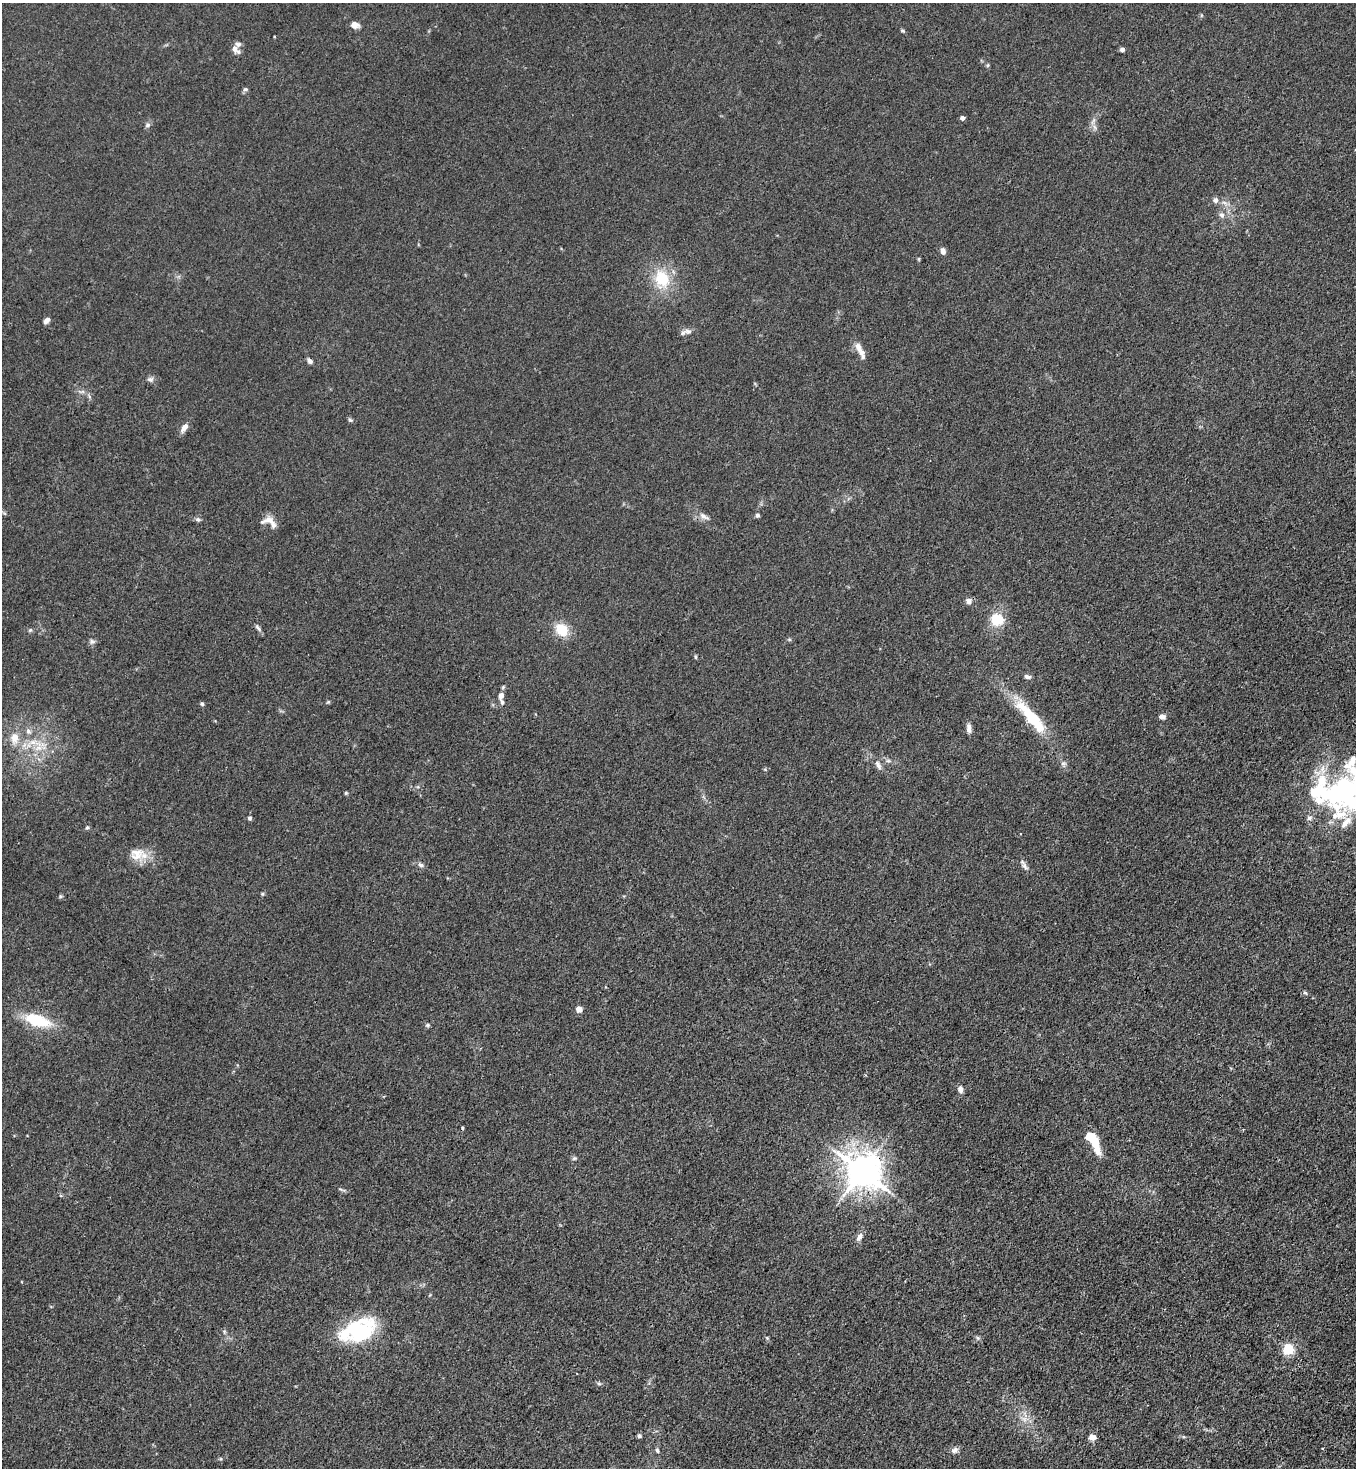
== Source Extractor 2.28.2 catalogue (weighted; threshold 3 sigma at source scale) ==
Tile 6 of 4 x 4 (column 2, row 2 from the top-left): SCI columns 1580-2933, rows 2992-4457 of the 6007 x 5985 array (HDU 1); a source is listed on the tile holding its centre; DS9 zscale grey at full resolution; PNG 1358 x 1470 px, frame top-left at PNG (2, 3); no overlay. Shown black and unused: <1% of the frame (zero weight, under 3 of 4 exposures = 7% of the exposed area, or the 3 px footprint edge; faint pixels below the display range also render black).
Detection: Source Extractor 2.28.2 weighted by HDU 2 'WHT'; one run over the whole footprint, this tile lists its part. Background 0.0208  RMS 0.0028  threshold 0.0127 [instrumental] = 3 sigma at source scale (4.5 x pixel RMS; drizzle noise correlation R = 1.50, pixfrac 1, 0.05/0.05 arcsec/px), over >= 5 px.
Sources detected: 87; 4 inside a brighter object's white glare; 1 cosmic-ray / hot-pixel residue — not listed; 7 inside a brighter listed object's ellipse — not listed separately; the other 75 listed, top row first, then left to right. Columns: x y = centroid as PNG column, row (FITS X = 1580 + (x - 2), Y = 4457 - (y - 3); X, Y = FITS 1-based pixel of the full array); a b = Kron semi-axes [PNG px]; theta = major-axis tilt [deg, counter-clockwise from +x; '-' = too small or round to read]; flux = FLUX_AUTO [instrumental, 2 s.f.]
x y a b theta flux
355 25 10 7 -27 1.7
902 31 6 4 -19 0.4
235 49 10 6 -49 2
1122 49 4 4 - 1.3
988 65 6 3 71 0.35
245 89 7 5 -11 0.53
962 118 4 4 - 0.92
1093 121 13 4 66 1.1
147 125 7 6 - 0.75
1215 200 7 6 - 0.95
1222 215 8 7 - 1.1
943 251 8 6 -80 1.2
662 279 27 21 -77 10
47 320 7 5 45 1.3
688 331 12 7 2 1.4
859 347 22 7 -66 2.6
310 361 6 5 - 0.98
150 379 8 7 - 0.9
82 392 10 4 13 0.66
350 420 7 4 -44 0.44
184 427 13 7 55 1.7
757 515 4 4 - 0.86
704 516 15 6 -31 1.5
198 519 7 5 -66 0.62
269 520 21 11 0 2.7
969 601 7 6 - 1.4
997 619 14 12 -22 7.1
258 628 13 4 -53 0.78
30 630 6 5 - 0.44
562 630 17 14 -53 5.9
92 641 8 6 -12 0.67
695 657 5 3 - 0.39
1027 676 8 5 -22 0.96
501 695 9 6 80 1.3
328 702 5 4 - 0.33
202 704 5 4 - 0.52
1162 716 8 6 -8 1.2
1032 719 36 13 -47 15
969 728 12 5 -87 1.3
28 731 8 7 - 1
14 738 16 11 88 3.7
33 742 11 7 0 2.2
888 761 6 4 0 0.54
1063 764 8 7 - 0.8
878 765 13 6 -62 1.4
1353 770 57 22 -46 16
346 793 5 4 - 0.34
1332 795 62 28 -13 41
250 818 5 5 - 0.52
1309 818 7 6 - 0.72
87 827 5 5 - 0.42
137 854 22 17 21 4.9
420 865 8 6 -37 0.79
1024 866 12 6 -48 1.1
262 894 5 4 - 0.36
60 896 6 4 -72 0.36
1305 993 6 5 - 0.46
579 1009 5 5 - 2.2
37 1020 29 13 -17 12
427 1025 6 5 - 0.47
960 1089 9 6 -71 1
1093 1140 23 8 -60 11
574 1158 7 4 19 0.43
862 1171 11 10 - 590
341 1190 13 2 -14 0.48
859 1237 10 6 58 1.5
363 1331 39 21 10 25
224 1332 6 5 - 0.45
978 1338 6 5 - 0.51
1289 1349 5 5 - 28
1024 1419 8 6 -45 1.4
639 1436 5 5 - 0.55
1092 1437 8 6 -1 1.7
657 1450 7 4 -78 0.53
954 1450 10 7 26 1.2
Overlapping masked pixels (flux is a lower limit): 2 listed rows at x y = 862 1171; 363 1331
Isophote crosses this tile's border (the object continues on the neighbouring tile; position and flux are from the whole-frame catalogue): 1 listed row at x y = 1353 770